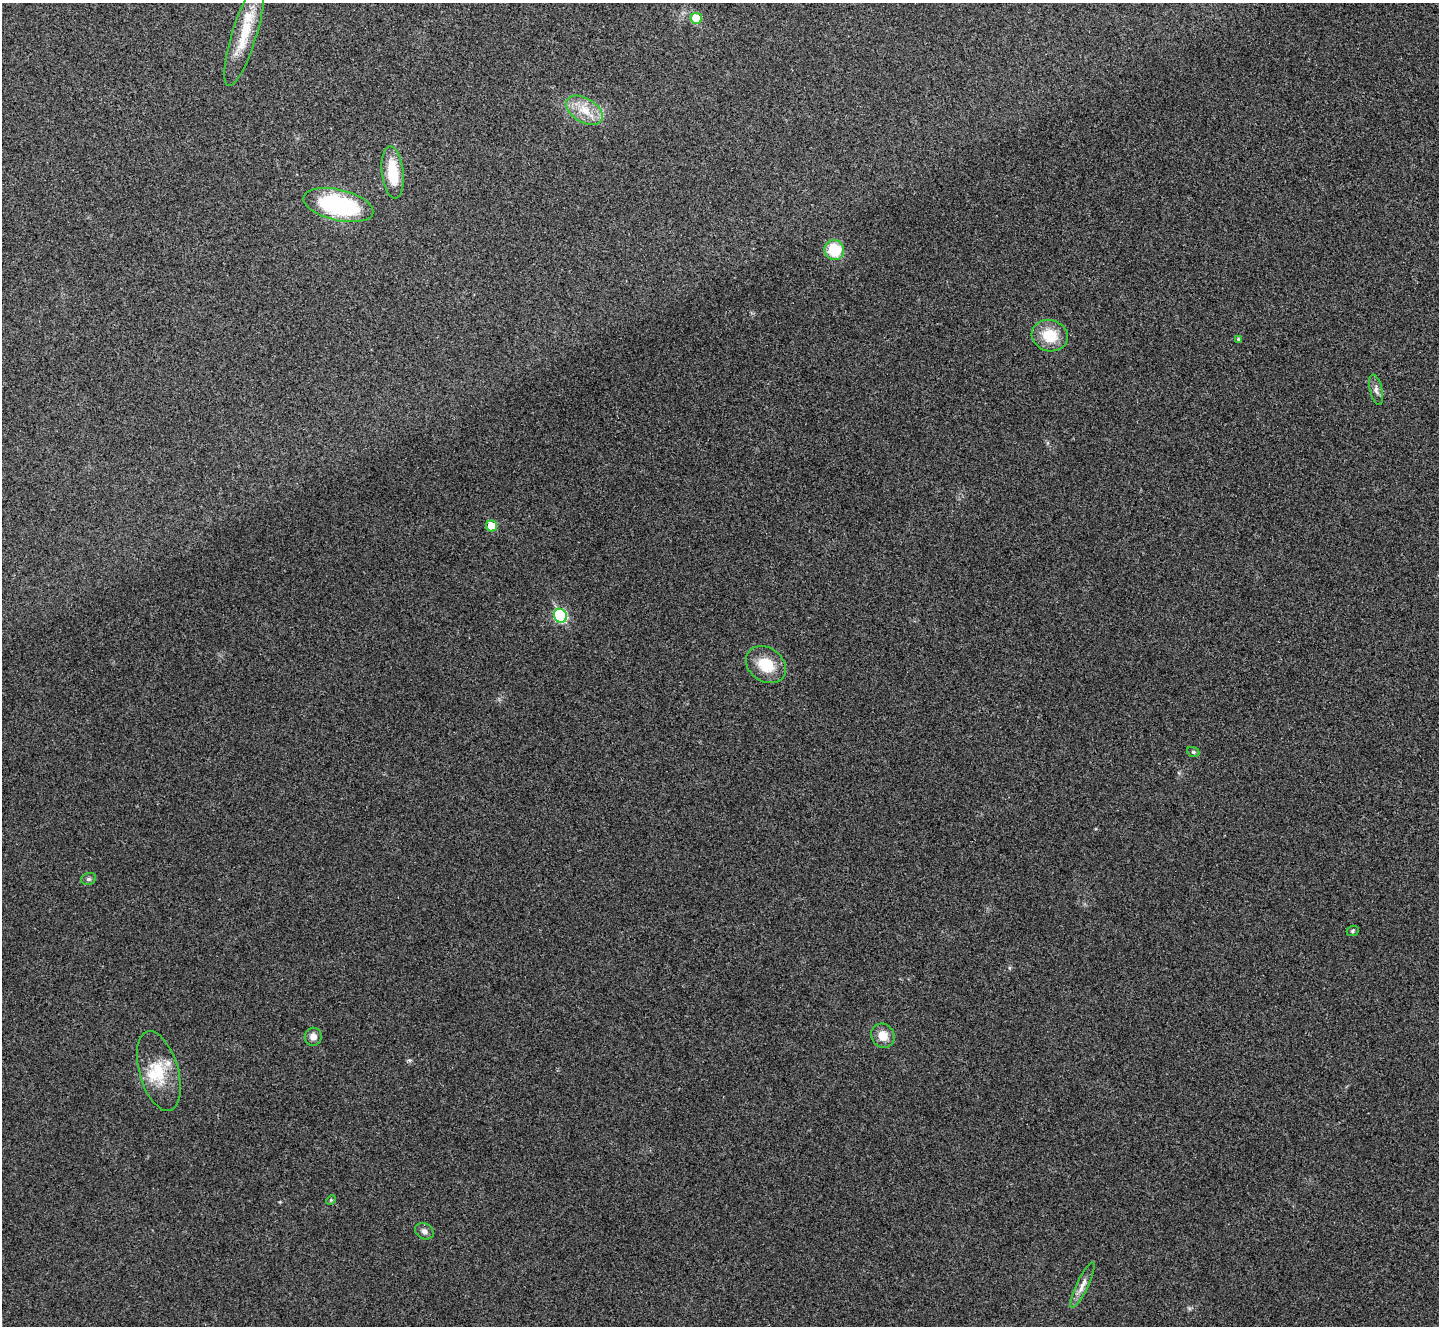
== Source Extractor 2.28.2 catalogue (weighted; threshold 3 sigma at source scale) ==
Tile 10 of 4 x 4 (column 2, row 3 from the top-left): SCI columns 1443-2879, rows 1486-2809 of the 5763 x 5753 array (HDU 1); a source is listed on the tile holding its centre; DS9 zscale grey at full resolution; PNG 1441 x 1328 px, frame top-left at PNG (2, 3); each listed source drawn as its Kron ellipse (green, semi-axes under 4 px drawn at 4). Shown black and unused: <1% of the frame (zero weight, under 3 of 4 exposures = <1% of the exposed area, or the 3 px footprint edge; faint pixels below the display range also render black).
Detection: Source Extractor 2.28.2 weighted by HDU 2 'WHT'; one run over the whole footprint, this tile lists its part. Background 0.082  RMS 0.0073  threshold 0.0327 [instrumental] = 3 sigma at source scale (4.5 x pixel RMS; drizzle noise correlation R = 1.50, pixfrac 1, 0.05/0.05 arcsec/px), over >= 5 px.
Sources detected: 22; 1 inside a brighter listed object's ellipse — not listed separately; the other 21 listed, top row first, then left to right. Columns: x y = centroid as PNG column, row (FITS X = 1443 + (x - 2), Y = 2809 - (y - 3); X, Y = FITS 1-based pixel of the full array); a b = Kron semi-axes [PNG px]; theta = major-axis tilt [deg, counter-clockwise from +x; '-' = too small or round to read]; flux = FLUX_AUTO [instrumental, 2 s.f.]
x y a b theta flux
696 18 6 5 - 18
244 34 54 12 73 25
584 110 20 12 -31 14
393 173 26 10 -83 26
338 205 36 15 -13 89
834 250 10 9 - 26
1050 336 18 15 -15 20
1239 340 4 4 - 1.3
1376 390 15 6 -77 3.5
492 526 5 5 - 15
560 616 7 6 - 64
766 665 21 17 -35 19
1193 752 6 5 - 1.1
89 879 8 5 18 1.6
1353 931 6 5 - 1.2
883 1036 12 11 - 8.5
313 1037 9 8 - 4
159 1071 41 19 -74 27
331 1200 5 4 - 0.82
424 1231 10 7 -30 2.7
1082 1285 25 6 64 5.5